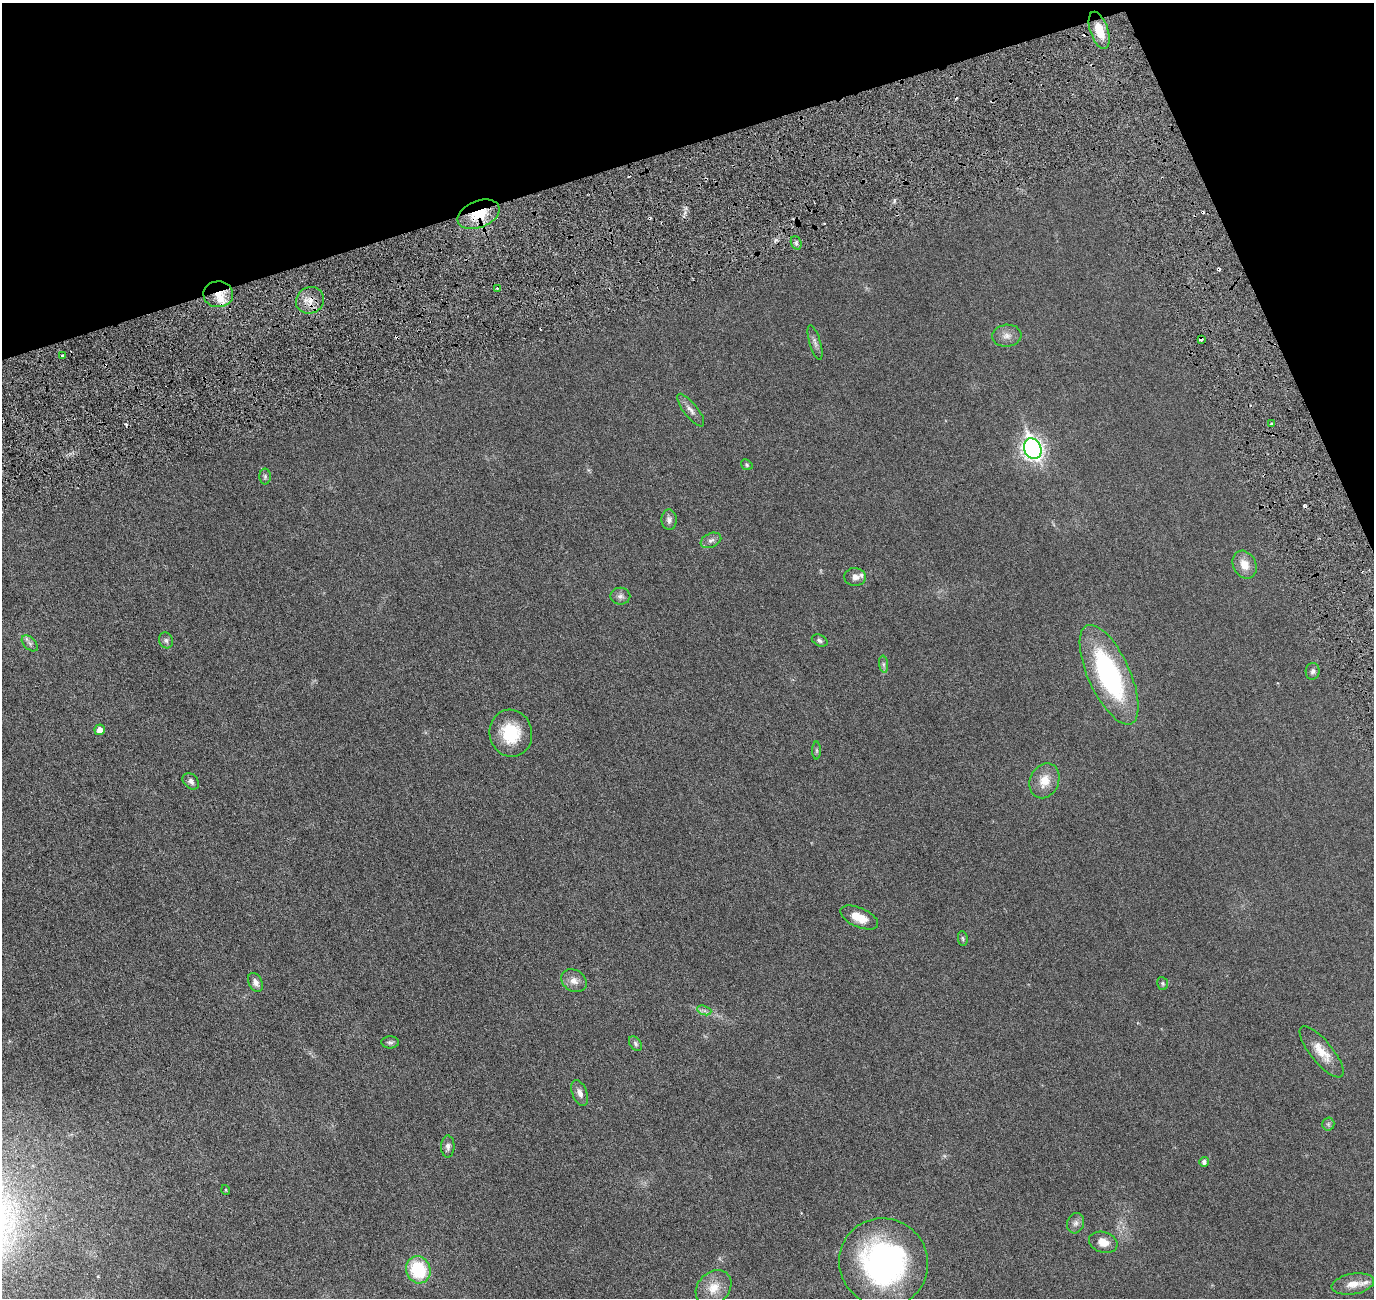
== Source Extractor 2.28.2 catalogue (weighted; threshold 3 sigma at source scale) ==
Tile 3 of 4 x 4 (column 3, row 1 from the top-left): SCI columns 2814-4185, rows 4069-5364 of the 5618 x 5643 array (HDU 1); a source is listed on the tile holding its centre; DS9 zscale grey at full resolution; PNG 1376 x 1300 px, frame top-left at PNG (2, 3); each listed source drawn as its Kron ellipse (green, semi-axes under 4 px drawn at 4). Shown black and unused: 16% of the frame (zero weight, under 3 of 6 exposures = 1% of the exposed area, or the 3 px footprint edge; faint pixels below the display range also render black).
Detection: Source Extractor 2.28.2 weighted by HDU 2 'WHT'; one run over the whole footprint, this tile lists its part. Background 0.0277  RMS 0.0043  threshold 0.0176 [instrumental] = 3 sigma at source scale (4.09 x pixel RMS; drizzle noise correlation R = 1.36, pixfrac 0.8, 0.05/0.05 arcsec/px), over >= 5 px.
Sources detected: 63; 9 cosmic-ray / hot-pixel residue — neither listed nor drawn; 3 inside a brighter listed object's ellipse — not listed separately; the other 51 listed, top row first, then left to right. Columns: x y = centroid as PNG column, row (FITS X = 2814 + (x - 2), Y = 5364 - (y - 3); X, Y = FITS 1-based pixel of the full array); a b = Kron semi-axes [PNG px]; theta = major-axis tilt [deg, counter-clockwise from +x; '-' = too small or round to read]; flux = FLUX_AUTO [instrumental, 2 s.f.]
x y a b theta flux
1099 30 19 9 -71 6.4
478 214 22 13 21 12
796 243 7 5 -70 0.74
498 288 3 3 - 0.38
218 294 15 13 -2 5.4
310 300 14 13 - 4.5
1007 336 14 11 6 2.6
1201 339 4 4 - 1.6
815 342 18 5 -74 1.4
62 355 3 2 - 0.33
691 410 20 7 -52 2.1
1272 424 4 3 - 0.73
1033 449 10 8 -69 170
747 465 6 5 - 0.51
265 476 8 6 90 0.68
669 520 10 7 -85 1.4
711 540 11 7 24 1.4
1244 565 14 11 -63 4.3
855 577 11 9 -5 1.9
620 596 10 8 -1 1.4
166 640 8 7 - 0.98
820 641 8 5 -27 0.87
30 643 10 6 -45 1.1
884 664 8 4 -82 0.88
1313 671 8 7 - 1
1109 675 54 21 -65 55
100 730 5 5 - 2.4
511 733 23 21 -78 14
816 750 9 4 -90 0.63
191 781 9 7 -44 1.3
1044 781 18 14 67 5.5
859 918 20 9 -24 5.5
963 939 7 5 -82 0.59
574 981 13 10 -30 2.8
255 982 10 6 -62 1.7
1162 983 7 5 -72 0.59
704 1010 7 4 -19 0.95
390 1042 9 6 -1 0.9
635 1044 8 5 -53 0.81
1322 1052 32 11 -50 6.1
580 1093 13 7 -68 2.2
1328 1124 6 6 - 0.73
448 1146 11 6 89 1.5
1204 1162 5 5 - 1
226 1190 5 3 - 0.32
1075 1223 10 8 72 1.4
1103 1242 14 10 -16 3.7
884 1263 45 43 -46 82
418 1270 14 12 -67 19
1353 1284 21 10 10 4.2
714 1288 20 15 45 6.1
Overlapping masked pixels (flux is a lower limit): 4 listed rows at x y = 478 214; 218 294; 310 300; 1201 339